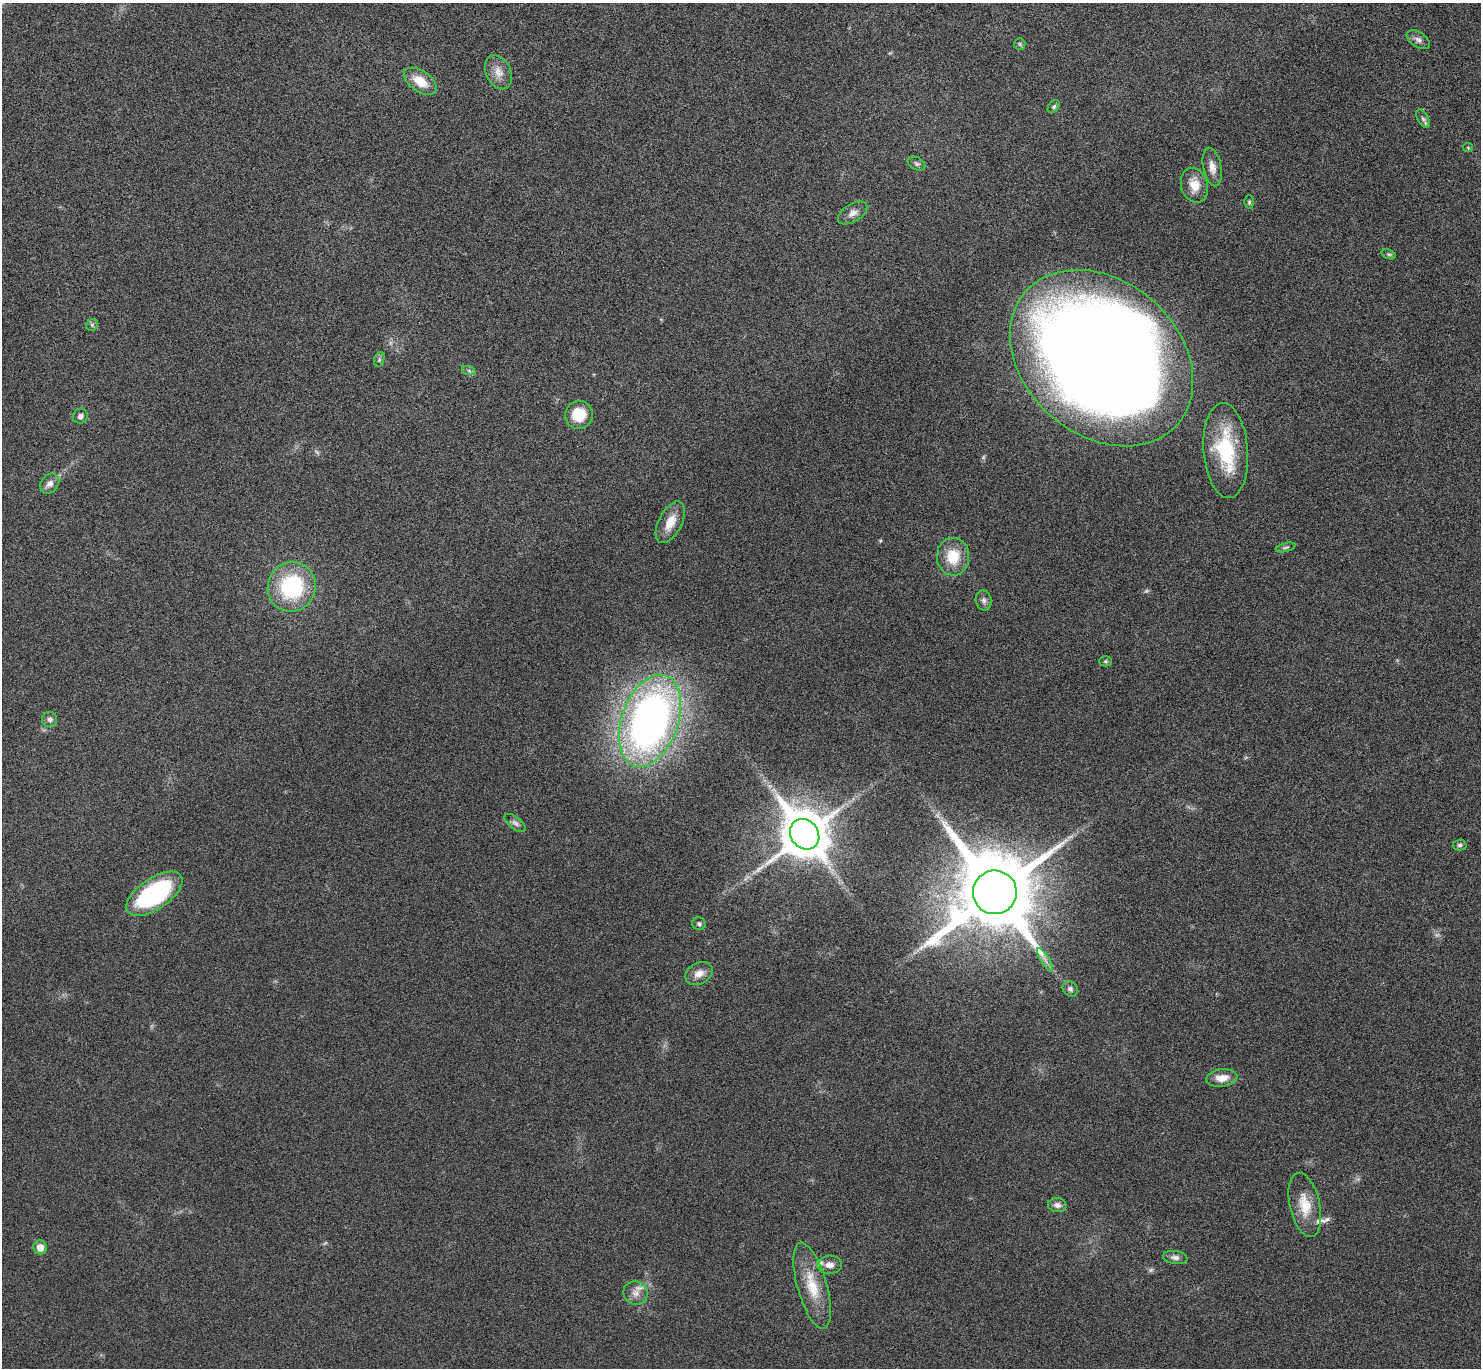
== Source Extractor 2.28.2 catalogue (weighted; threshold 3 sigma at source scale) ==
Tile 10 of 4 x 4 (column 2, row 3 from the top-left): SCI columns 1487-2965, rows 1529-2894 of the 5934 x 5929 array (HDU 1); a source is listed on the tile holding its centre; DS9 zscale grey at full resolution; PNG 1483 x 1370 px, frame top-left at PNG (2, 3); each listed source drawn as its Kron ellipse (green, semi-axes under 4 px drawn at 4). Nothing masked; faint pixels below the display range render black.
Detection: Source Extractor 2.28.2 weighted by HDU 2 'WHT'; one run over the whole footprint, this tile lists its part. Background 0.0235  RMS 0.0036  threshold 0.0148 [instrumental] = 3 sigma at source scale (4.09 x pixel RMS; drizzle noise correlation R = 1.36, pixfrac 0.8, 0.05/0.05 arcsec/px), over >= 5 px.
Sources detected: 55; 5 too faint to see at this stretch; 1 inside a brighter object's white glare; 1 long thin detection or spike segment (spike, bleed or trail) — neither listed nor drawn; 2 inside a brighter listed object's ellipse — not listed separately; the other 46 listed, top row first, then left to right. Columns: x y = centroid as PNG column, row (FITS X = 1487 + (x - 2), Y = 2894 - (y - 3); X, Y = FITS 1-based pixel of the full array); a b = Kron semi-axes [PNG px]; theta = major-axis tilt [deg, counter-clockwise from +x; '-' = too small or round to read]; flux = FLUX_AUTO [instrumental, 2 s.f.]
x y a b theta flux
1418 40 13 7 -33 1.5
1020 44 6 5 - 0.53
499 72 18 12 -65 3.8
420 81 18 10 -34 6.5
1054 107 7 5 50 0.64
1423 119 10 5 -60 0.99
1468 148 5 4 - 0.34
917 164 9 6 -28 0.83
1212 167 19 9 -79 3
1194 185 18 13 -73 5.3
1249 202 6 4 90 0.56
853 213 16 8 32 2.3
1389 254 7 4 -19 0.61
92 325 6 5 - 0.65
1102 358 101 77 -41 850
379 359 8 5 71 0.69
469 371 7 4 -19 0.61
579 415 14 14 - 9.3
80 416 8 7 - 1.1
1226 451 48 22 -85 24
50 484 11 8 51 1.9
670 522 22 11 63 5.7
1286 547 10 3 15 0.64
953 557 19 16 90 9.2
292 587 25 24 - 32
984 600 10 8 -78 1.3
1105 661 6 5 - 0.57
50 719 7 7 - 1.1
650 721 48 28 70 190
515 823 12 6 -38 1.2
805 834 16 13 -53 1500
1460 845 7 5 1 0.75
995 892 22 22 - 4800
154 894 32 15 34 48
699 924 6 6 - 0.83
1045 960 13 2 -60 1.1
699 974 14 10 27 3.3
1070 989 8 7 - 1.3
1222 1078 16 8 7 4.1
1057 1205 9 7 -7 1.5
1305 1205 33 15 -78 8.3
40 1247 7 6 - 3.5
1175 1257 12 6 -10 1.4
830 1265 12 9 4 2.4
812 1286 44 14 -74 11
636 1293 12 11 - 2.8